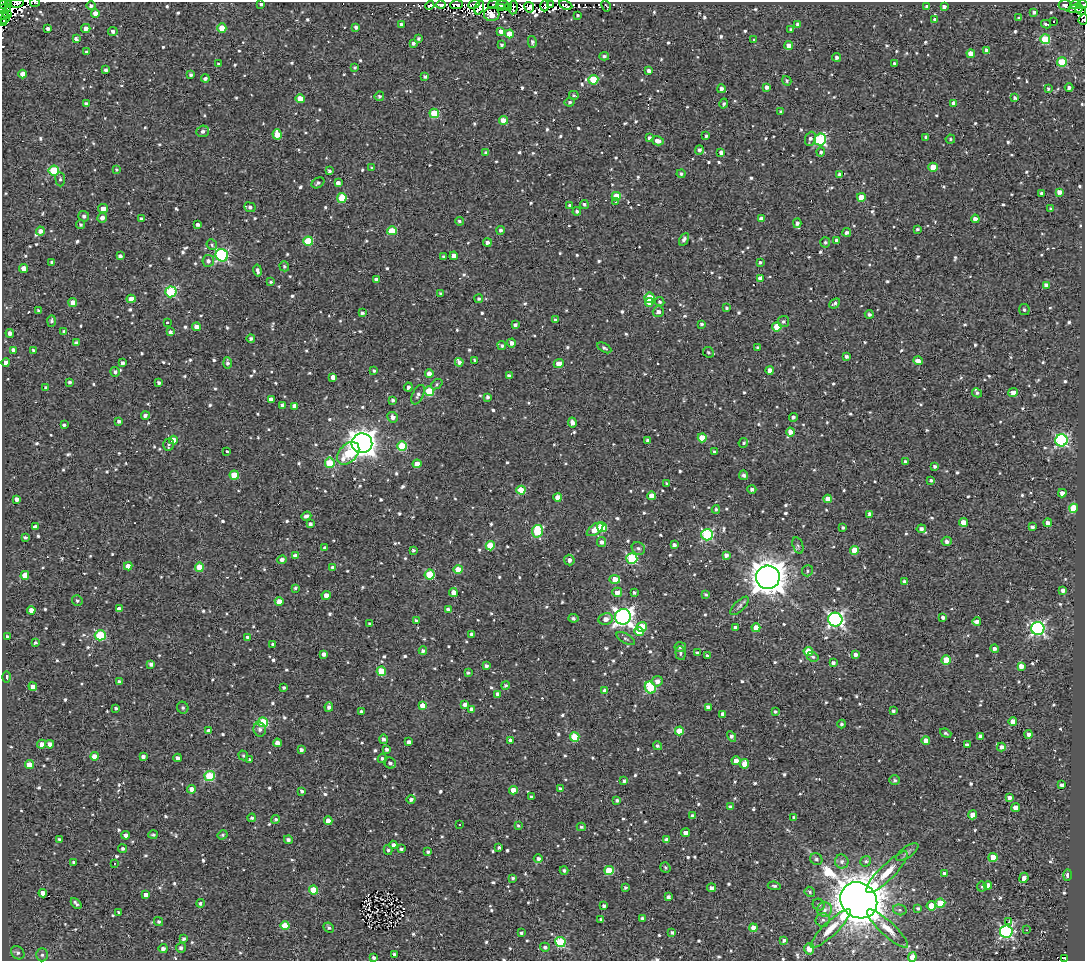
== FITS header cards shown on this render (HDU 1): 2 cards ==
NAXIS1  =                 1083
NAXIS2  =                  959

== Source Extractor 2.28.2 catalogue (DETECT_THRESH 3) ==
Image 1083 x 959 px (HDU 1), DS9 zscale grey, 1 PNG px = 1 image px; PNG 1087 x 963 px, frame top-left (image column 1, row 959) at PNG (2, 2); each listed source drawn as its Kron ellipse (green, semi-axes under 4 px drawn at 4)
Background 1.54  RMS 4.8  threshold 14.3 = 3 sigma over >= 5 px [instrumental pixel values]
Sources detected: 1025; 11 with non-positive FLUX_AUTO (blend fragments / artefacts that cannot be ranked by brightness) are neither listed nor drawn; of the other 1014, the 500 brightest by FLUX_AUTO listed and drawn (514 fainter detections omitted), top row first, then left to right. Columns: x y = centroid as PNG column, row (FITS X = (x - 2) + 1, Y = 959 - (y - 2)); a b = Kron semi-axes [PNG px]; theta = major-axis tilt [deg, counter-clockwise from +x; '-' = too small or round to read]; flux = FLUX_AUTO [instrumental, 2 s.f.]
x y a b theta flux
35 2 5 2 - 7.1e+02
8 3 4 2 - 2.1e+03
17 3 7 3 11 6.5e+03
3 4 2 2 - 2.3e+03
261 4 3 3 - 7.2e+02
474 4 6 4 24 9.0e+02
493 4 5 3 - 2.2e+03
550 4 3 2 - 6.6e+02
1082 4 5 3 - 5.8e+02
430 5 5 3 - 7.3e+02
441 5 4 3 - 1.5e+03
457 5 6 4 4 8.6e+03
502 5 6 3 -5 3.1e+03
566 5 7 4 -26 4.7e+03
1065 5 6 5 - 1.8e+03
1076 5 5 4 - 3.6e+03
91 6 4 4 - 8.8e+02
545 6 5 3 - 1.3e+03
606 6 6 2 -61 6.1e+02
927 6 4 3 - 1.1e+03
479 7 7 4 69 2.3e+03
529 7 5 4 - 4.0e+03
944 7 4 3 - 1.0e+03
501 8 3 3 - 1.0e+03
508 8 3 2 - 1.0e+03
513 8 7 2 84 6.0e+02
4 9 7 4 15 1.4e+03
1075 9 8 3 7 1.1e+03
1081 10 6 2 -26 1.1e+03
1034 12 4 4 - 8.9e+02
95 13 4 4 - 2.9e+03
3 14 6 2 36 2.1e+03
492 14 7 7 - 4.9e+03
8 15 3 2 - 1.7e+03
577 15 3 3 - 6.7e+02
5 18 5 2 - 2.8e+03
1019 18 4 3 - 6.3e+02
935 19 4 4 - 7.1e+02
1083 20 5 4 - 9.0e+02
1054 21 3 3 - 3.7e+03
2 23 3 2 - 5.9e+03
401 24 3 3 - 7.6e+02
1046 24 5 3 - 8.2e+02
798 25 4 4 - 1.5e+03
356 27 4 3 - 8.9e+02
48 28 4 3 - 1.1e+03
86 28 4 4 - 1.8e+03
222 28 4 4 - 6.5e+03
791 29 3 3 - 6.3e+02
113 31 5 4 - 1.1e+03
501 31 4 4 - 2.4e+03
509 34 4 4 - 5.7e+03
419 38 3 3 - 6.2e+02
76 39 4 3 - 1.1e+03
1045 39 5 5 - 1.6e+04
754 40 3 3 - 1.6e+03
532 42 6 4 -77 8.2e+02
413 43 4 4 - 8.4e+02
501 45 3 3 - 6.3e+02
789 45 4 4 - 2.9e+03
987 50 4 3 - 1.5e+03
87 52 4 4 - 7.7e+02
971 54 4 4 - 4.6e+03
604 56 5 4 - 6.3e+02
837 57 4 4 - 1.0e+03
1062 62 5 4 - 1.5e+04
218 64 3 3 - 5.9e+02
895 64 4 3 - 1.2e+03
355 68 4 4 - 6.3e+02
106 70 4 3 - 1.0e+03
649 71 4 3 - 1.5e+03
23 74 4 4 - 2.6e+03
191 75 4 3 - 6.7e+02
425 77 3 3 - 8.5e+02
205 79 4 4 - 1.0e+03
593 80 5 5 - 1.4e+04
787 81 5 4 - 6.0e+02
767 87 4 4 - 1.4e+03
1048 88 3 3 - 6.5e+02
1069 88 4 3 - 1.0e+03
721 89 4 4 - 1.2e+03
574 95 5 2 - 6.0e+02
379 96 5 4 - 6.6e+02
1015 98 3 3 - 7.6e+02
300 99 4 4 - 4.6e+03
570 102 5 4 - 5.9e+02
954 103 4 4 - 1.7e+03
86 104 4 3 - 1.1e+03
724 104 5 4 - 6.8e+02
781 112 3 3 - 5.8e+02
434 113 5 4 - 1.2e+04
504 120 4 4 - 4.6e+03
203 131 6 5 - 1.2e+03
277 134 5 4 - 3.9e+03
706 136 3 3 - 6.4e+02
926 137 4 3 - 7.9e+02
649 138 4 3 - 9.7e+02
810 139 7 5 68 1.1e+03
820 139 6 6 - 3.2e+04
950 139 4 4 - 5.7e+02
658 141 6 4 -15 1.9e+03
699 150 4 4 - 1.0e+03
721 152 4 3 - 1.6e+03
821 152 4 4 - 6.9e+02
486 153 4 4 - 9.5e+02
933 167 4 4 - 5.6e+03
372 168 3 3 - 6.3e+02
54 170 5 5 - 1.8e+04
116 170 4 4 - 5.9e+02
329 171 4 3 - 6.7e+02
681 174 4 4 - 6.7e+02
840 174 4 3 - 1.2e+03
60 179 7 5 -82 6.6e+02
318 183 7 5 33 7.6e+02
338 183 4 4 - 1.4e+03
1059 192 4 4 - 1.9e+03
1042 193 3 3 - 9.5e+02
616 196 4 4 - 7.7e+03
861 197 4 4 - 6.6e+03
342 198 5 4 - 9.7e+03
615 202 3 2 - 1.7e+03
584 204 4 4 - 7.5e+02
570 206 4 3 - 8.9e+02
250 207 6 4 -22 1.1e+03
103 208 5 4 - 2.5e+03
1051 209 4 3 - 7.0e+02
577 211 4 4 - 7.7e+02
84 216 5 5 - 9.6e+02
102 218 5 4 - 1.7e+03
141 218 4 3 - 6.4e+02
761 219 4 4 - 2.1e+03
975 219 4 4 - 1.8e+03
459 221 4 4 - 6.3e+02
797 223 5 4 - 1.1e+03
197 224 3 3 - 9.4e+02
80 225 4 4 - 5.8e+02
917 229 3 3 - 5.9e+02
500 230 4 4 - 7.9e+02
40 231 4 4 - 1.8e+03
392 231 5 4 - 1.1e+04
847 232 4 4 - 1.0e+03
684 239 7 4 62 1.3e+03
837 240 4 3 - 9.0e+02
308 241 5 4 - 1.4e+04
487 242 4 4 - 1.3e+03
825 242 5 5 - 7.3e+02
212 245 6 5 - 6.2e+02
222 255 6 6 - 5.3e+04
120 256 4 4 - 1.1e+03
444 256 4 4 - 7.2e+02
454 256 4 4 - 3.1e+03
208 261 6 6 - 1.4e+03
52 262 3 3 - 7.7e+02
760 262 3 3 - 6.8e+02
284 266 5 4 - 6.6e+02
24 268 4 4 - 3.8e+03
258 271 6 3 -79 1.0e+03
760 278 4 4 - 1.7e+03
376 279 4 3 - 8.4e+02
271 282 3 3 - 5.9e+02
1046 285 4 4 - 1.3e+03
171 292 6 5 - 2.6e+04
440 294 4 3 - 6.6e+02
649 298 5 5 - 1.2e+04
131 299 4 4 - 3.4e+03
479 299 4 4 - 6.4e+02
649 302 4 3 - 2.5e+03
660 302 5 4 - 6.8e+02
73 303 4 4 - 2.4e+03
835 303 6 4 42 8.1e+02
727 308 4 3 - 6.2e+02
1024 310 5 5 - 7.1e+02
38 311 3 3 - 6.4e+02
658 312 5 5 - 1.4e+03
362 313 4 3 - 8.5e+02
869 314 4 4 - 8.8e+02
555 320 4 3 - 8.6e+02
51 321 6 4 88 7.2e+02
167 322 3 3 - 6.2e+02
783 322 6 5 - 8.2e+02
701 324 3 3 - 7.3e+02
515 325 4 3 - 8.7e+02
196 327 4 4 - 2.8e+03
777 327 4 4 - 8.3e+03
64 331 3 3 - 7.8e+02
170 332 4 3 - 1.0e+03
10 333 4 3 - 1.4e+03
251 338 4 4 - 7.8e+02
76 343 4 4 - 1.2e+03
512 343 4 4 - 1.6e+03
502 345 4 4 - 5.9e+02
604 348 8 4 -30 8.6e+02
758 348 3 3 - 7.8e+02
13 350 4 3 - 1.3e+03
33 350 4 3 - 6.1e+02
708 352 5 5 - 7.1e+02
846 356 3 3 - 7.6e+02
475 360 3 3 - 6.7e+02
918 361 5 4 - 1.9e+03
459 362 4 4 - 1.3e+03
6 363 4 4 - 2.3e+03
122 363 4 4 - 1.2e+03
227 363 6 4 -89 9.0e+02
559 364 5 4 - 3.7e+03
770 370 4 4 - 2.7e+03
374 371 4 3 - 6.0e+02
115 372 5 5 - 9.0e+02
429 374 4 4 - 2.1e+03
509 376 4 4 - 1.6e+03
333 377 4 4 - 2.0e+03
69 382 3 3 - 6.5e+02
158 383 4 3 - 7.1e+02
437 384 6 4 39 5.8e+02
408 387 4 4 - 1.1e+03
45 388 4 3 - 6.6e+02
429 391 5 5 - 1.4e+04
1013 392 5 4 - 1.9e+03
977 393 5 4 - 6.5e+02
418 395 10 5 64 1.3e+03
488 397 4 3 - 8.7e+02
271 399 4 4 - 1.6e+03
393 400 3 3 - 6.7e+02
282 405 4 3 - 7.3e+02
295 406 4 4 - 2.5e+03
145 415 4 3 - 1.1e+03
393 417 5 5 - 1.7e+03
793 417 4 4 - 8.7e+02
119 421 3 3 - 8.7e+02
572 422 5 4 - 1.8e+03
64 425 4 3 - 7.2e+02
791 432 4 4 - 2.6e+03
702 438 4 4 - 6.2e+03
173 440 4 4 - 4.3e+03
647 440 3 3 - 7.0e+02
1061 440 6 6 - 5.6e+04
362 443 10 10 - 3.6e+05
743 443 5 4 - 6.0e+02
168 444 6 5 - 6.9e+02
402 446 5 5 - 1.4e+04
227 451 3 2 - 5.9e+02
714 452 4 3 - 5.7e+02
348 453 13 9 46 1.1e+04
906 462 4 3 - 9.8e+02
330 463 5 5 - 1.2e+04
417 464 4 4 - 3.6e+03
935 466 3 3 - 9.3e+02
234 475 4 4 - 7.3e+03
744 475 5 4 - 1.1e+03
931 480 3 3 - 5.8e+02
667 483 4 3 - 6.5e+02
752 489 4 4 - 9.4e+02
521 490 4 4 - 9.2e+03
1062 493 4 4 - 1.8e+03
652 496 4 4 - 4.5e+03
558 497 4 4 - 4.4e+03
17 499 4 4 - 1.3e+03
827 499 4 4 - 3.2e+03
1074 508 4 4 - 1.6e+04
716 509 4 3 - 5.7e+02
870 514 4 4 - 1.7e+03
306 516 5 4 - 1.1e+03
963 522 4 4 - 4.3e+03
1048 523 4 4 - 1.7e+03
310 524 4 4 - 1.0e+03
35 527 4 4 - 1.5e+03
602 527 5 5 - 1.5e+04
843 527 3 3 - 6.3e+02
1032 527 4 4 - 1.1e+03
595 529 9 5 35 4.3e+03
921 529 4 4 - 1.1e+03
537 531 6 5 - 1.8e+04
707 535 6 5 - 3.5e+04
25 537 4 3 - 5.9e+02
947 541 5 4 - 1.3e+03
602 542 5 4 - 1.2e+03
674 545 4 4 - 1.1e+03
798 545 9 5 -73 8.2e+02
490 546 4 4 - 9.5e+03
325 548 4 4 - 1.1e+03
638 548 7 6 - 8.8e+02
413 550 3 3 - 7.0e+02
855 550 4 4 - 7.9e+03
726 555 4 3 - 1.4e+03
295 556 4 4 - 2.2e+03
632 559 5 5 - 2.8e+04
282 560 5 4 - 1.3e+03
569 560 5 5 - 1.6e+03
128 566 4 4 - 2.3e+03
199 567 4 4 - 5.5e+03
333 567 4 4 - 1.0e+03
458 569 4 4 - 6.8e+03
807 571 6 5 - 6.9e+02
25 575 4 4 - 5.2e+03
430 575 5 5 - 1.5e+04
768 577 12 11 - 6.5e+05
615 579 5 4 - 6.2e+03
904 582 4 3 - 1.3e+03
295 588 4 3 - 5.8e+02
1063 590 4 4 - 1.5e+03
617 592 5 4 - 2.6e+03
453 593 4 4 - 3.4e+03
634 593 3 3 - 6.6e+02
326 595 4 4 - 2.1e+03
706 595 4 3 - 6.3e+02
77 601 5 5 - 7.1e+02
279 602 4 4 - 3.9e+03
739 606 12 5 46 9.2e+02
119 609 4 4 - 2.2e+03
31 610 4 4 - 1.9e+03
448 610 4 4 - 1.5e+03
623 617 8 7 - 1.6e+05
943 617 4 3 - 1.0e+03
573 618 5 4 - 7.8e+02
606 619 7 6 - 2.2e+03
835 619 7 7 - 1.0e+05
416 621 4 4 - 8.8e+02
977 622 4 4 - 1.6e+03
370 624 4 3 - 7.0e+02
642 627 5 5 - 9.2e+03
735 628 4 3 - 1.0e+03
756 628 4 4 - 3.8e+03
1038 628 6 6 - 7.4e+04
639 632 5 4 - 4.6e+03
472 634 4 4 - 1.4e+03
100 635 5 5 - 2.2e+04
7 637 4 3 - 8.7e+02
248 637 4 3 - 1.3e+03
626 639 10 4 -28 7.8e+02
35 643 3 3 - 6.6e+02
273 644 4 3 - 7.7e+02
680 647 5 5 - 6.1e+02
995 649 4 4 - 1.2e+03
423 651 4 4 - 8.0e+02
808 651 4 4 - 9.1e+03
680 653 7 5 -83 7.2e+02
697 653 4 4 - 9.5e+02
324 654 4 4 - 1.2e+03
856 655 4 4 - 1.3e+03
707 656 4 3 - 6.4e+02
813 657 6 4 -29 5.7e+02
946 660 5 4 - 9.8e+03
833 663 4 3 - 1.0e+03
151 664 4 4 - 1.3e+03
486 666 3 3 - 8.0e+02
1021 666 4 4 - 2.3e+03
381 671 5 4 - 9.4e+03
468 673 3 3 - 5.8e+02
7 677 5 4 - 1.0e+03
657 681 5 5 - 1.8e+03
119 682 3 3 - 9.5e+02
505 685 4 4 - 7.1e+02
33 687 4 4 - 1.8e+03
650 687 6 5 - 2.2e+04
284 688 4 3 - 6.5e+02
605 691 4 4 - 1.8e+03
498 694 4 4 - 1.7e+03
465 705 4 3 - 1.4e+03
422 706 4 4 - 4.0e+03
329 707 4 4 - 1.2e+03
708 707 4 4 - 1.7e+03
116 708 4 3 - 5.9e+02
183 708 6 5 - 8.0e+02
472 709 4 4 - 1.2e+03
893 711 4 3 - 7.6e+02
362 712 4 3 - 1.1e+03
775 712 3 3 - 6.0e+02
723 714 4 4 - 2.2e+03
263 722 5 5 - 1.6e+04
1013 722 4 4 - 3.6e+03
842 724 4 4 - 7.0e+02
260 729 7 6 - 1.1e+03
209 731 4 4 - 2.2e+03
679 731 4 4 - 8.1e+03
946 733 6 4 -21 6.4e+02
1029 734 4 4 - 1.3e+03
732 736 5 4 - 1.1e+03
980 736 4 3 - 1.1e+03
575 737 5 4 - 1.3e+04
383 739 5 4 - 1.1e+03
511 740 4 3 - 1.3e+03
926 740 4 4 - 2.8e+03
409 742 4 4 - 1.2e+03
277 743 4 4 - 2.2e+03
42 744 4 4 - 2.3e+03
50 744 4 4 - 2.1e+03
967 745 4 3 - 1.7e+03
657 746 4 4 - 7.7e+02
1001 747 4 4 - 1.6e+03
387 749 4 4 - 9.4e+02
301 750 4 4 - 9.9e+02
243 755 5 4 - 5.7e+02
94 756 4 4 - 2.4e+03
143 757 4 4 - 1.2e+03
178 758 4 4 - 1.4e+03
250 759 3 3 - 7.2e+02
382 759 4 4 - 8.2e+02
736 761 4 4 - 3.1e+03
390 763 6 5 - 1.1e+03
744 764 5 4 - 3.4e+03
29 765 4 4 - 3.8e+03
210 776 5 5 - 1.8e+04
895 780 5 5 - 7.8e+02
624 781 4 3 - 8.4e+02
1062 785 4 4 - 1.1e+03
191 789 4 4 - 1.9e+03
560 789 4 3 - 1.4e+03
513 790 4 4 - 3.6e+03
302 791 4 4 - 6.9e+02
531 797 3 3 - 6.7e+02
1009 798 4 4 - 1.2e+03
411 799 4 4 - 9.1e+02
617 800 4 4 - 6.7e+02
730 807 4 3 - 1.1e+03
1015 808 4 4 - 2.9e+03
692 815 4 4 - 7.8e+02
973 815 4 4 - 4.3e+03
252 818 4 4 - 7.3e+02
794 818 4 4 - 1.3e+03
276 819 4 4 - 6.6e+02
328 821 4 4 - 2.6e+03
459 825 3 3 - 1.7e+03
518 826 3 3 - 6.0e+02
581 827 4 3 - 6.6e+02
685 833 4 4 - 2.5e+03
126 835 4 4 - 2.3e+03
153 835 5 4 - 6.4e+02
223 835 5 4 - 5.8e+02
60 839 3 3 - 7.2e+02
666 839 4 3 - 8.3e+02
288 840 4 4 - 1.1e+03
393 845 4 4 - 1.2e+03
499 847 3 3 - 7.1e+02
123 849 4 4 - 7.5e+02
401 849 4 3 - 6.1e+02
388 850 5 4 - 6.5e+02
428 852 3 3 - 6.8e+02
907 852 13 5 35 1.1e+03
993 857 4 4 - 6.8e+03
538 858 4 4 - 9.5e+02
816 859 6 5 - 8.4e+02
842 861 7 6 - 1.3e+03
866 861 5 5 - 7.0e+02
74 862 3 3 - 6.6e+02
114 863 3 2 - 5.9e+02
665 867 5 5 - 6.2e+02
564 870 4 4 - 7.4e+02
609 870 4 4 - 9.7e+03
887 872 28 7 45 5.2e+03
944 873 4 4 - 1.2e+03
1067 875 6 4 88 1.3e+03
513 878 4 4 - 6.0e+02
1024 878 5 4 - 1.8e+03
988 885 4 4 - 1.8e+03
774 886 6 4 -7 6.2e+02
625 887 3 3 - 6.7e+02
982 887 5 5 - 5.7e+02
711 888 4 4 - 1.4e+03
313 890 4 4 - 8.9e+03
810 892 5 4 - 6.2e+02
43 893 4 4 - 2.7e+03
146 895 4 4 - 2.0e+03
668 897 4 3 - 8.7e+02
859 900 19 17 -41 1.4e+06
76 903 6 3 -46 8.2e+02
200 903 4 4 - 8.3e+02
940 903 5 4 - 8.4e+03
819 905 6 5 - 6.7e+02
604 906 4 3 - 1.1e+03
931 906 4 4 - 7.9e+03
918 908 4 3 - 6.3e+02
825 909 7 7 - 1.4e+03
900 910 7 5 -15 7.9e+02
119 912 4 3 - 7.4e+02
642 918 3 3 - 5.9e+02
601 919 3 3 - 9.1e+02
823 920 7 7 - 1.0e+03
158 922 5 4 - 5.8e+02
1009 922 3 3 - 9.6e+02
285 926 4 4 - 7.9e+03
329 928 5 4 - 7.1e+02
753 928 4 4 - 2.7e+03
831 929 27 7 44 4.4e+03
888 929 27 7 -43 4.0e+03
1026 930 3 2 - 6.2e+02
1006 931 6 6 - 6.1e+04
521 933 4 3 - 6.1e+02
672 933 3 3 - 6.3e+02
183 939 3 3 - 6.9e+02
784 940 3 3 - 7.3e+02
560 942 5 5 - 2.3e+04
545 947 5 4 - 8.5e+02
181 948 5 5 - 9.4e+02
163 949 4 4 - 1.4e+03
809 949 6 5 - 4.7e+03
18 953 7 6 - 8.6e+02
394 954 3 3 - 7.2e+02
42 955 6 5 - 7.4e+02
912 957 5 4 - 2.7e+03
373 958 3 3 - 8.5e+02
1065 959 4 3 - 1.6e+03
At the frame edge (FLAGS 8, measured only in part): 12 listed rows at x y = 35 2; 8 3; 17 3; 3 4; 261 4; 1082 4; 4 9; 3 14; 1083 20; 2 23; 912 957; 1065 959
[514 fainter detections neither listed nor drawn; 11 non-positive-flux detections neither listed nor drawn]